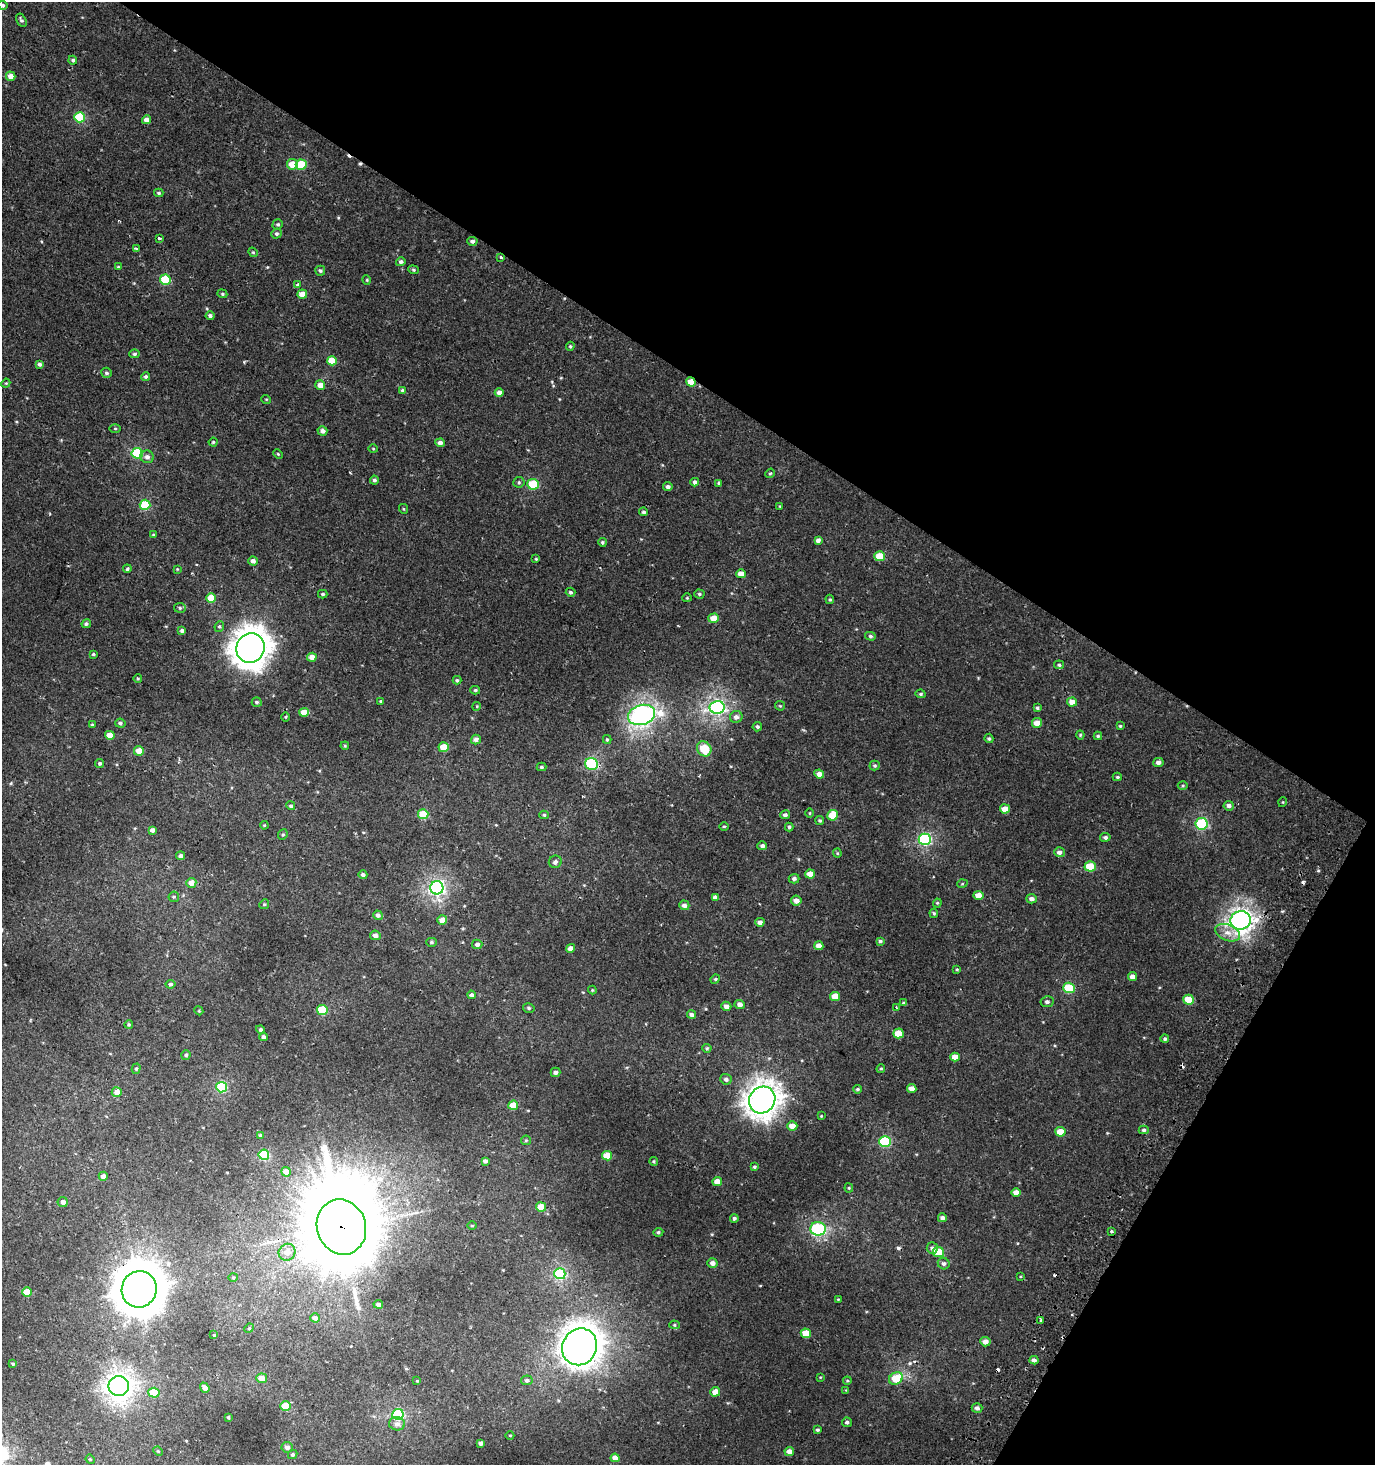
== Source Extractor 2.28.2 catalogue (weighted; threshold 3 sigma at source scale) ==
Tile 8 of 4 x 4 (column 4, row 2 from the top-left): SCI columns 4413-5785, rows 2929-4391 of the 5973 x 5886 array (HDU 1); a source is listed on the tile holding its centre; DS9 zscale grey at full resolution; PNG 1377 x 1467 px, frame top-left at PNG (2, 2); each listed source drawn as its Kron ellipse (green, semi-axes under 4 px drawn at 4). Shown black and unused: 32% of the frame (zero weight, under 2 of 3 exposures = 2% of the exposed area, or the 3 px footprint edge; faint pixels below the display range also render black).
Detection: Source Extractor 2.28.2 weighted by HDU 2 'WHT'; one run over the whole footprint, this tile lists its part. Background 6.87e-04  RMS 0.0025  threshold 0.0115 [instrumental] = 3 sigma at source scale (4.5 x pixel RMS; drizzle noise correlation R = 1.50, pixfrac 1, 0.0396/0.0396 arcsec/px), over >= 5 px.
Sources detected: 290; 9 cosmic-ray / hot-pixel residue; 1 long thin detection or spike segment (spike, bleed or trail) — neither listed nor drawn; the other 280 listed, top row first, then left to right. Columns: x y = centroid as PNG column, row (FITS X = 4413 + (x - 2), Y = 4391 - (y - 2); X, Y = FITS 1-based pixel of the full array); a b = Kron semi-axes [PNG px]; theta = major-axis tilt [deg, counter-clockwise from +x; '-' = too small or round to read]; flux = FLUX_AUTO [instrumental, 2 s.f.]
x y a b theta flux
3 5 5 4 - 0.55
21 20 7 4 -59 0.5
73 60 4 4 - 0.46
11 76 5 4 - 1.7
80 117 5 5 - 11
146 120 4 4 - 1.5
292 164 5 5 - 3.4
301 165 5 5 - 7.6
159 193 4 3 - 0.35
278 224 5 5 - 0.4
276 234 5 5 - 0.53
160 238 3 3 - 0.67
472 241 5 4 - 0.6
136 249 4 3 - 0.87
253 252 5 4 - 0.31
501 257 3 3 - 0.59
401 262 5 4 - 0.68
118 267 4 4 - 0.27
413 270 5 4 - 0.35
320 271 5 5 - 0.44
165 280 5 5 - 9.7
367 280 5 3 - 0.22
297 285 4 3 - 0.68
222 294 5 4 - 0.3
302 294 5 4 - 3
210 316 4 4 - 0.69
570 346 4 4 - 0.3
134 354 5 4 - 0.41
332 361 5 4 - 4.7
39 364 4 3 - 0.62
107 373 5 5 - 0.49
146 376 4 4 - 0.48
691 382 5 4 - 2.9
6 383 5 3 - 0.24
320 385 5 5 - 1.9
402 390 4 4 - 0.33
499 393 4 4 - 1.3
266 399 5 3 - 0.21
115 428 5 3 - 0.26
322 431 5 4 - 0.91
213 442 4 4 - 0.32
440 443 4 4 - 0.99
373 449 5 3 - 0.22
137 453 5 5 - 17
278 454 5 3 - 0.27
147 457 7 6 - 0.95
770 473 5 4 - 0.3
374 480 4 4 - 0.52
519 482 5 5 - 0.39
695 482 4 4 - 0.68
719 483 4 3 - 0.43
533 484 5 5 - 9.9
668 487 4 4 - 0.75
145 505 5 5 - 11
780 506 4 3 - 0.22
404 509 5 3 - 0.24
643 512 4 4 - 0.47
154 535 4 3 - 0.31
818 540 4 4 - 0.78
602 542 4 4 - 0.37
880 556 5 5 - 4.4
536 559 4 3 - 0.23
253 561 5 4 - 0.93
127 569 4 3 - 0.38
177 569 4 4 - 0.2
741 574 5 4 - 2.1
571 592 5 4 - 0.47
323 594 5 4 - 0.41
699 594 5 4 - 0.38
211 598 5 5 - 4.6
687 598 4 4 - 0.28
830 599 5 4 - 0.3
180 608 6 5 - 0.44
714 618 5 4 - 3.3
86 624 5 4 - 0.45
219 626 5 4 - 0.4
182 631 4 4 - 0.59
870 636 5 4 - 0.39
250 648 15 14 - 310
93 654 4 3 - 0.35
312 657 5 4 - 1.9
1059 665 5 4 - 0.44
138 679 4 3 - 0.23
457 680 4 4 - 0.41
475 690 5 4 - 0.41
921 694 5 4 - 0.36
381 701 3 3 - 0.26
257 702 5 5 - 0.47
1072 702 5 4 - 1.6
477 706 4 3 - 0.24
780 706 5 4 - 0.27
717 707 7 6 - 52
1037 708 4 3 - 0.37
304 712 5 4 - 3.3
642 715 14 10 15 55
286 717 4 3 - 0.22
736 717 6 6 - 1
120 723 5 4 - 0.51
1037 723 5 5 - 2.2
92 725 3 3 - 0.3
1120 726 4 4 - 0.26
757 727 4 4 - 0.56
110 735 4 4 - 2.5
1080 735 4 4 - 0.27
1098 736 4 4 - 0.35
989 738 5 4 - 0.41
607 739 4 4 - 0.33
476 740 5 5 - 1.1
345 746 4 4 - 0.27
444 747 5 5 - 4.5
704 749 8 7 - 5.2
139 751 5 4 - 3
1158 762 5 4 - 0.92
100 763 5 4 - 0.45
592 764 6 6 - 14
875 766 5 5 - 0.37
541 767 5 4 - 0.41
819 774 5 4 - 1.3
1117 777 4 3 - 0.31
1183 786 5 3 - 0.26
1283 802 5 3 - 0.21
291 806 5 4 - 0.45
1229 806 5 5 - 0.83
1005 809 5 4 - 2.1
810 813 5 3 - 0.23
423 814 5 5 - 7
544 815 4 4 - 0.39
785 815 5 4 - 0.64
833 815 5 5 - 5.6
820 820 5 4 - 0.37
1202 824 6 5 - 23
264 825 4 3 - 0.23
724 826 4 3 - 0.24
789 827 4 4 - 0.44
152 830 4 4 - 0.94
283 835 5 4 - 0.38
1105 837 5 4 - 0.57
925 839 6 5 - 34
762 846 5 4 - 0.66
1059 852 5 5 - 0.91
837 853 4 4 - 0.27
180 856 4 4 - 0.83
555 862 6 6 - 0.78
1090 866 5 5 - 6
810 874 5 4 - 2.2
363 875 4 4 - 0.62
794 879 5 4 - 0.74
191 883 5 5 - 2.5
962 884 5 3 - 0.23
437 888 6 6 - 59
978 895 5 4 - 2.5
174 897 5 5 - 0.36
715 897 4 4 - 0.93
1031 899 5 4 - 0.84
796 901 5 5 - 1.3
937 903 4 4 - 0.28
264 904 5 4 - 0.36
684 905 5 5 - 1
934 913 5 3 - 0.31
378 915 5 4 - 0.79
442 920 5 4 - 1.7
1241 920 10 9 - 110
760 922 4 4 - 0.91
1227 933 13 8 -20 2.1
375 935 5 5 - 1.1
880 941 4 3 - 0.42
432 942 5 4 - 0.38
477 944 5 4 - 0.83
819 946 5 4 - 1.7
570 948 4 4 - 1.4
957 969 4 3 - 0.25
1133 977 4 4 - 1.6
715 979 5 4 - 0.33
171 984 5 4 - 0.47
1069 988 6 5 - 9
592 990 4 4 - 0.24
471 995 4 4 - 0.67
835 996 5 4 - 3.4
1188 1000 5 5 - 4.6
1047 1002 6 5 - 0.74
904 1003 4 3 - 0.44
740 1004 5 4 - 1.2
726 1006 5 4 - 1.1
529 1008 6 4 -16 0.42
897 1008 4 3 - 0.49
322 1010 5 5 - 9.4
199 1011 4 3 - 0.22
691 1014 4 4 - 0.74
129 1024 4 4 - 0.32
260 1030 5 4 - 0.55
898 1033 5 5 - 4.6
263 1037 4 4 - 0.61
1165 1039 4 4 - 0.53
707 1048 4 4 - 0.29
186 1055 5 4 - 0.41
955 1057 5 4 - 1.8
136 1069 5 4 - 0.43
881 1069 4 3 - 0.34
556 1072 5 4 - 0.68
726 1079 5 5 - 0.65
222 1087 5 5 - 18
912 1088 5 4 - 1.7
857 1089 4 3 - 0.35
117 1092 5 5 - 1.8
762 1100 14 12 46 230
513 1105 5 4 - 4.1
821 1116 4 3 - 0.19
792 1126 5 4 - 2.2
1144 1130 5 4 - 0.45
1060 1132 5 4 - 3.6
260 1135 4 3 - 0.58
526 1140 5 4 - 0.34
885 1142 6 5 - 17
264 1155 5 5 - 17
607 1156 5 4 - 5.3
485 1161 4 4 - 0.7
654 1161 4 3 - 0.3
754 1167 3 3 - 0.38
286 1172 5 4 - 1.8
103 1176 4 4 - 1.1
717 1181 5 4 - 2.1
849 1188 4 4 - 0.28
1016 1192 5 4 - 2
63 1202 5 5 - 1.2
541 1207 5 4 - 4.2
734 1218 4 4 - 0.51
942 1218 4 4 - 0.79
472 1226 4 3 - 0.23
341 1227 28 24 -72 4400
818 1229 7 6 - 17
658 1232 5 4 - 0.38
1111 1232 3 3 - 0.94
932 1248 6 5 - 0.8
287 1252 8 8 - 2
938 1252 5 5 - 7.4
712 1263 5 4 - 1.1
944 1264 6 5 - 0.59
560 1274 5 5 - 18
233 1277 5 3 - 0.28
1020 1277 4 2 - 0.24
139 1289 18 17 - 910
27 1292 5 4 - 5.2
838 1299 3 3 - 0.2
378 1304 5 4 - 0.78
315 1318 5 4 - 1.2
1041 1320 3 3 - 1.9
675 1325 5 4 - 0.33
249 1328 5 4 - 0.31
806 1333 5 4 - 4.2
214 1335 3 3 - 0.22
985 1342 5 4 - 1.5
580 1347 19 17 59 240
1034 1360 4 4 - 0.86
13 1364 3 3 - 0.32
820 1377 4 2 - 0.18
262 1378 5 5 - 2.7
896 1378 7 5 32 6.7
527 1380 5 5 - 0.57
417 1381 4 3 - 0.21
847 1381 4 4 - 0.27
119 1386 10 10 - 130
205 1388 5 4 - 1.1
846 1390 4 4 - 0.19
715 1392 5 4 - 2.5
154 1393 5 5 - 6.5
285 1406 5 5 - 7.7
977 1408 5 5 - 0.84
398 1414 6 5 - 23
228 1417 3 3 - 0.37
847 1422 5 4 - 0.61
397 1424 8 6 -2 1.1
817 1430 4 3 - 0.46
510 1435 4 3 - 0.21
481 1443 4 4 - 0.87
287 1447 5 5 - 1.1
158 1451 5 4 - 0.28
789 1451 5 4 - 1.5
293 1454 5 4 - 0.51
615 1458 4 4 - 2.2
90 1459 5 4 - 0.26
Overlapping masked pixels (flux is a lower limit): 4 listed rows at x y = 501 257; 691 382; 341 1227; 139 1289
Isophote crosses this tile's border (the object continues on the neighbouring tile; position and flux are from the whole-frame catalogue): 1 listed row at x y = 3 5